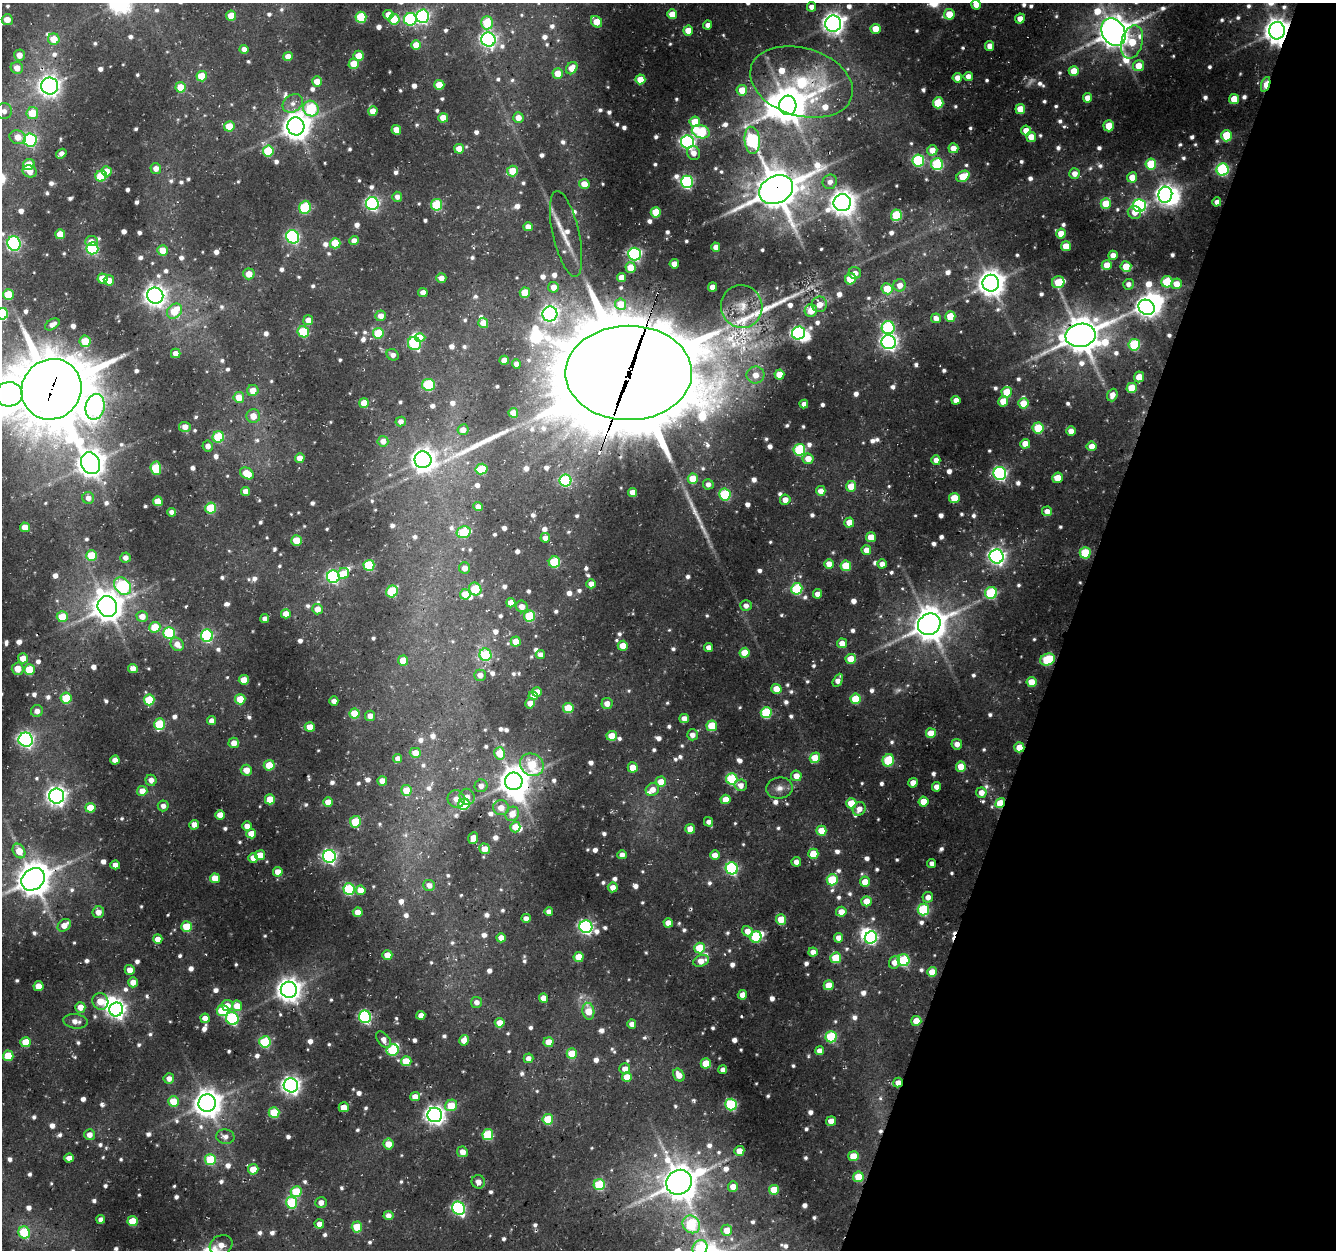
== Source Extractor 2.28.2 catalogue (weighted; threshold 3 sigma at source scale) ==
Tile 8 of 4 x 4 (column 4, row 2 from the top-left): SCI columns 4033-5366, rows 2819-4066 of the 5390 x 5589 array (HDU 1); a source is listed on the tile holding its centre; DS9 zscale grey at full resolution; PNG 1338 x 1252 px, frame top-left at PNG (2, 3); each listed source drawn as its Kron ellipse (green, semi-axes under 4 px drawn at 4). Shown black and unused: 20% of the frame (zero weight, under 3 of 4 exposures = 4% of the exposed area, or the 3 px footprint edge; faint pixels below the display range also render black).
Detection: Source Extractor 2.28.2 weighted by HDU 2 'WHT'; one run over the whole footprint, this tile lists its part. Background 0.0431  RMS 0.0049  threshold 0.0219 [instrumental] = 3 sigma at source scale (4.5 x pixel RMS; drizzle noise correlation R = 1.50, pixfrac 1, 0.0396/0.0396 arcsec/px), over >= 5 px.
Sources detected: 1119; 14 too faint to see at this stretch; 9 inside a brighter object's white glare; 7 cosmic-ray / hot-pixel residue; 3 long thin detections or spike segments (spike, bleed or trail) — neither listed nor drawn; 12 inside a brighter listed object's ellipse — not listed separately; of the other 1074, all 500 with FLUX_AUTO >= 3.55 (the completeness limit of this list) listed and drawn (574 fainter detections not listed), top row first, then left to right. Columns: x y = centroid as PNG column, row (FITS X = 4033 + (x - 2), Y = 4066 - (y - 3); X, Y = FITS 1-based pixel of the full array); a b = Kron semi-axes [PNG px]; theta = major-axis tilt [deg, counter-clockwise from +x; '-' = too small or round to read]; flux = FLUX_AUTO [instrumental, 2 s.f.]
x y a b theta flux
976 5 5 4 - 5.9
812 7 5 4 - 4.4
672 14 5 5 - 8.8
949 14 5 5 - 13
388 15 5 5 - 7
231 16 5 5 - 13
423 16 7 6 - 130
361 17 5 5 - 35
1020 18 5 4 - 6
394 19 5 5 - 23
410 19 6 6 - 76
7 20 5 5 - 8.9
596 22 6 5 - 13
487 23 6 6 - 27
833 24 8 8 - 450
708 25 4 4 - 4.2
875 29 5 5 - 11
688 30 5 5 - 9.7
1277 31 9 8 - 760
1113 32 14 11 -61 1300
54 39 6 5 - 12
488 40 7 7 - 190
1132 42 17 10 75 19
416 45 5 5 - 10
990 46 5 4 - 5.5
244 49 4 4 - 4
19 55 5 5 - 6.5
288 56 5 4 - 5.8
358 56 5 5 - 13
354 64 5 5 - 13
1138 66 5 5 - 10
17 68 6 6 - 7.3
572 68 6 5 - 7.6
1074 71 5 5 - 11
558 73 5 5 - 11
202 76 5 5 - 15
968 76 4 4 - 4.7
957 78 4 4 - 5.7
640 79 5 5 - 11
317 81 5 5 - 8.6
801 82 53 34 -17 97
1266 84 8 4 71 21
439 85 5 5 - 12
50 86 8 8 - 410
181 87 5 5 - 14
742 90 5 5 - 10
1087 98 5 4 - 6.7
1234 99 5 5 - 13
293 103 11 8 34 4
938 103 5 5 - 32
788 105 10 8 -86 1400
311 109 8 7 - 47
1020 109 5 5 - 12
4 111 8 8 - 3.8
373 111 5 4 - 7.8
32 113 6 6 - 17
443 118 5 5 - 10
518 118 5 5 - 6.1
695 122 5 5 - 17
229 126 5 5 - 15
296 126 9 8 - 840
1109 126 5 5 - 14
396 130 5 4 - 7.9
1026 131 5 5 - 8.3
701 132 9 6 -17 44
1226 136 6 5 - 28
18 137 8 7 - 7.9
1031 137 5 5 - 8.8
30 140 6 6 - 92
752 140 13 7 -85 98
687 142 6 6 - 150
953 148 5 5 - 8
459 149 5 5 - 8.9
932 150 5 5 - 7.8
268 151 5 5 - 31
694 153 7 6 - 3.9
61 154 6 4 36 3.9
918 160 6 6 - 57
29 164 6 5 - 14
937 164 6 6 - 52
1151 164 5 5 - 28
156 168 5 5 - 4.9
1223 170 6 6 - 83
30 171 7 6 - 6.4
107 171 5 5 - 8.7
512 171 5 5 - 14
1075 173 5 5 - 5.1
101 176 5 5 - 25
963 176 7 5 32 15
1132 177 5 5 - 8.9
687 182 6 6 - 100
830 182 7 7 - 3.7
584 184 5 5 - 8.1
776 190 18 13 27 2100
1165 195 8 7 - 350
397 197 5 5 - 3.6
1217 202 4 4 - 3.7
372 203 6 6 - 140
842 203 9 8 - 650
1106 204 5 5 - 17
437 205 6 5 - 41
1139 206 6 6 - 100
305 207 7 5 73 48
656 212 5 5 - 21
1134 212 7 6 - 5.9
896 215 6 5 - 35
528 227 4 4 - 5.4
60 234 5 5 - 14
566 234 44 13 -77 10
1061 234 5 5 - 11
293 237 7 6 - 100
91 241 6 5 - 3.9
354 241 5 4 - 4.9
14 243 7 6 - 110
335 243 5 5 - 20
1066 246 5 5 - 12
716 247 4 4 - 4.6
92 248 6 6 - 67
163 250 5 5 - 10
635 254 6 6 - 120
1113 255 5 4 - 5.1
674 264 4 4 - 5.5
1107 265 5 5 - 9
630 267 5 5 - 13
1126 267 5 5 - 14
855 273 6 6 - 3.8
249 274 5 5 - 8
622 277 4 4 - 8
102 278 5 5 - 11
441 278 5 5 - 4.7
850 279 6 5 - 20
109 280 5 5 - 7.1
1058 282 6 6 - 18
1167 282 6 5 - 33
991 283 8 8 - 760
1128 284 5 5 - 3.6
1176 284 5 5 - 7.9
900 285 6 6 - 6.3
553 287 5 5 - 6.1
713 287 4 4 - 6.1
887 289 5 5 - 15
423 292 4 4 - 4.5
525 293 5 5 - 18
8 294 5 5 - 20
155 296 8 8 - 410
620 304 5 5 - 10
819 304 8 7 - 7.2
742 306 21 20 - 15
1146 307 8 7 - 350
175 311 8 7 - 17
811 311 6 6 - 10
2 314 6 6 - 50
550 314 7 7 - 220
381 316 5 5 - 5.3
950 316 5 5 - 17
936 318 5 5 - 4.1
308 320 5 5 - 6.6
483 323 5 5 - 7.8
52 324 8 5 33 3.6
888 328 6 6 - 75
303 332 6 5 - 30
378 333 5 5 - 24
798 333 7 6 - 140
1080 335 15 11 9 1700
420 337 5 4 - 7.3
85 341 6 5 - 19
889 342 7 7 - 220
414 344 7 6 - 49
1134 345 6 5 - 49
176 353 5 4 - 5
393 355 6 5 - 3.5
504 360 4 4 - 7.6
516 364 5 4 - 3.8
629 373 63 47 0 16000
779 374 5 5 - 11
755 375 9 8 - 6.6
1139 377 5 5 - 10
428 385 6 6 - 46
1132 388 5 5 - 18
51 389 31 29 50 4900
253 390 6 5 - 8.2
1007 392 5 5 - 19
9 394 13 12 - 260
1112 395 6 5 - 4.2
239 397 5 5 - 12
956 400 4 4 - 4.7
1003 401 5 5 - 10
364 403 5 5 - 11
1023 403 5 5 - 12
804 404 4 4 - 3.9
95 407 13 9 77 140
513 413 5 5 - 9
253 416 7 7 - 7.8
401 421 5 5 - 3.7
185 427 6 5 - 5.6
1038 428 5 5 - 24
463 430 5 5 - 5.2
1071 431 5 4 - 5.5
218 437 6 5 - 36
383 441 5 5 - 5
1025 444 5 5 - 8.7
208 446 5 5 - 3.6
1092 446 5 5 - 7.4
799 450 6 6 - 56
300 458 5 4 - 6.2
808 459 5 5 - 8.5
423 460 8 8 - 520
936 460 5 4 - 3.9
91 463 11 9 -64 820
156 468 6 5 - 33
481 469 6 5 - 24
247 473 7 5 -29 15
1000 473 6 6 - 130
1057 478 5 5 - 10
693 479 5 5 - 16
565 480 6 6 - 67
708 484 5 5 - 3.8
851 486 5 5 - 12
246 491 4 4 - 5.3
821 491 5 5 - 6.3
633 492 4 4 - 5.8
725 494 6 5 - 52
88 498 6 6 - 4.2
954 498 5 5 - 17
785 500 5 5 - 5.3
158 501 5 5 - 12
478 507 5 4 - 3.9
211 508 5 5 - 28
1047 511 5 5 - 5.4
172 512 4 4 - 3.6
849 522 5 5 - 8.1
25 527 5 5 - 7.4
464 532 7 5 15 31
871 537 5 5 - 11
545 538 5 4 - 4.4
296 540 5 5 - 14
866 550 5 4 - 5.8
1085 553 5 5 - 39
92 556 5 5 - 23
997 556 7 7 - 250
125 558 5 5 - 4
554 562 5 5 - 37
829 564 5 4 - 6.3
882 564 4 4 - 4.7
369 565 5 5 - 40
846 566 5 5 - 24
465 568 5 5 - 5.4
343 573 5 5 - 11
333 577 6 6 - 110
591 584 5 4 - 4.5
123 586 9 7 -49 78
475 589 7 6 - 33
797 589 6 5 - 54
392 591 6 5 - 36
991 593 6 6 - 52
465 594 5 5 - 10
817 594 4 4 - 5
511 603 4 4 - 7.6
107 606 10 9 - 1000
522 606 6 5 - 5.4
746 606 6 5 - 3.9
318 609 5 5 - 6.8
286 614 5 4 - 7.4
142 616 5 5 - 6.6
530 616 5 5 - 36
62 617 5 5 - 16
265 619 4 4 - 3.8
929 624 12 10 34 1500
155 627 6 5 - 19
169 633 6 6 - 53
207 636 6 6 - 80
516 641 5 5 - 9.9
842 643 5 5 - 5.8
177 644 7 6 - 6.3
623 646 5 5 - 8.8
708 647 4 4 - 4.2
745 653 5 5 - 14
485 655 6 6 - 42
540 655 4 4 - 4
23 658 5 5 - 8.2
851 659 5 5 - 13
1048 659 7 5 20 43
403 661 5 5 - 11
133 668 5 4 - 6
18 669 6 6 - 8.7
29 670 5 5 - 27
480 675 6 5 - 4.4
244 680 5 5 - 9.8
838 680 7 4 61 4.5
1031 682 5 5 - 12
776 689 5 5 - 8.4
537 692 5 5 - 8.6
533 696 4 4 - 4.4
66 698 5 5 - 19
240 699 5 5 - 14
856 699 5 5 - 25
149 700 5 5 - 30
334 701 4 4 - 4.1
530 703 5 4 - 5.6
607 704 5 5 - 5.1
568 708 5 5 - 18
37 711 6 6 - 4.3
355 713 5 5 - 18
766 713 5 5 - 40
370 716 5 5 - 4.9
684 718 5 4 - 4.9
212 721 4 4 - 4.8
160 724 6 5 - 35
712 726 5 5 - 23
310 727 5 5 - 11
931 733 5 5 - 9.8
692 735 5 5 - 4.2
612 736 5 5 - 14
26 740 7 7 - 200
234 743 5 5 - 5.9
957 744 5 5 - 4.2
1019 747 5 5 - 13
415 753 5 5 - 9.6
500 753 6 5 - 16
815 758 5 5 - 16
398 759 4 4 - 4.5
115 760 4 4 - 5.4
888 760 6 5 - 36
269 765 5 5 - 16
532 765 12 11 - 34
633 767 5 5 - 9.2
961 767 5 5 - 14
246 770 5 5 - 7.2
796 776 5 5 - 6.9
732 779 6 5 - 56
151 780 5 5 - 4.5
382 781 5 4 - 7
514 781 9 8 - 1100
661 782 5 5 - 10
913 783 5 4 - 7.8
741 785 6 5 - 4.6
481 786 6 6 - 4.5
937 787 4 4 - 6.2
779 788 13 10 7 4.6
652 789 7 6 - 6.1
406 790 5 5 - 14
142 791 5 5 - 7.6
981 793 5 5 - 6.3
57 796 7 7 - 330
467 797 8 7 - 4.9
270 799 5 5 - 15
456 799 9 8 - 5.1
725 799 5 5 - 8.9
328 802 5 5 - 8.9
923 802 5 5 - 13
851 803 5 5 - 18
1000 803 5 4 - 20
464 804 6 5 - 27
163 806 5 5 - 3.7
90 808 5 5 - 13
501 808 8 7 - 6.3
859 809 7 6 - 4.9
512 814 7 6 - 8.2
220 815 5 4 - 7.1
355 822 6 5 - 25
708 822 5 4 - 3.7
194 825 5 5 - 5.9
247 826 4 4 - 5.2
515 827 5 5 - 9.1
690 829 5 4 - 7.5
821 831 5 5 - 12
251 834 5 5 - 9.2
473 838 6 5 - 9.5
484 849 5 5 - 7.9
19 851 8 6 -60 11
813 854 5 5 - 15
260 855 5 5 - 11
622 855 4 4 - 4.4
715 855 5 4 - 6.5
329 856 6 6 - 150
253 858 5 4 - 5.9
796 862 4 4 - 3.8
932 863 4 4 - 3.7
115 865 5 4 - 5
732 868 6 6 - 92
278 872 5 4 - 8.8
215 878 5 5 - 11
33 879 13 10 37 1400
832 880 6 5 - 31
865 882 5 5 - 8.7
429 885 6 5 - 4.5
613 887 5 5 - 5.1
349 889 6 5 - 58
360 890 5 5 - 6.9
928 897 5 5 - 4.9
867 901 5 5 - 11
923 910 6 5 - 51
98 912 6 5 - 6
358 912 5 4 - 7.6
549 912 4 4 - 3.9
841 912 5 5 - 7
526 918 5 4 - 3.9
781 919 5 5 - 16
668 923 5 4 - 7.6
64 925 7 5 39 7.2
187 927 5 5 - 22
586 927 6 6 - 140
747 931 6 5 - 6.1
756 937 6 5 - 38
871 937 6 6 - 93
501 938 5 4 - 6.3
839 938 5 4 - 5.6
158 939 4 4 - 6.4
700 948 5 5 - 22
813 952 5 4 - 5
387 955 5 5 - 9.6
579 957 5 5 - 12
836 958 5 5 - 25
904 960 6 6 - 50
701 961 8 5 19 7
894 962 6 5 - 5.4
130 970 5 5 - 6.2
932 972 5 5 - 10
133 982 5 5 - 6.2
829 985 5 5 - 12
38 986 5 5 - 9.7
289 990 8 8 - 600
742 995 5 4 - 6.5
543 998 4 4 - 7.3
100 1001 8 8 - 12
477 1002 5 5 - 3.7
227 1005 6 5 - 6.2
237 1006 5 5 - 9.7
80 1007 5 5 - 7.1
116 1009 7 6 - 280
223 1011 6 5 - 28
588 1011 8 6 -79 12
421 1015 4 4 - 4.9
365 1017 6 6 - 98
205 1018 5 4 - 6
232 1019 6 6 - 71
75 1021 12 7 -7 4.7
916 1021 5 5 - 11
500 1023 5 5 - 7.5
632 1024 4 4 - 3.9
831 1037 5 5 - 46
384 1040 9 6 -52 4.7
464 1040 5 5 - 7.2
26 1042 5 5 - 18
265 1042 5 5 - 48
549 1042 5 5 - 9.2
393 1050 6 6 - 39
819 1051 4 4 - 4.4
572 1054 5 5 - 19
8 1056 5 5 - 22
528 1058 5 5 - 4.6
406 1061 5 5 - 18
706 1063 5 5 - 17
625 1069 5 5 - 4.8
723 1070 4 4 - 4.2
679 1075 7 5 -56 7
627 1077 5 5 - 9.6
169 1078 5 5 - 4.5
898 1083 5 4 - 5.3
291 1085 7 7 - 290
415 1097 5 4 - 6.1
173 1101 5 5 - 15
207 1103 9 8 - 870
731 1104 6 5 - 70
451 1105 6 5 - 16
344 1107 5 5 - 10
274 1113 5 5 - 27
435 1115 7 7 - 350
548 1119 5 5 - 29
831 1121 5 5 - 6.5
89 1135 5 5 - 5.5
488 1135 5 5 - 39
225 1137 9 7 -9 3.7
388 1144 5 5 - 9.7
739 1151 5 5 - 7.3
462 1152 5 5 - 5.6
853 1156 5 5 - 12
69 1158 5 4 - 5.4
210 1160 5 5 - 33
253 1169 5 5 - 10
858 1177 5 5 - 18
478 1182 7 6 - 4.4
679 1182 13 12 - 1600
599 1185 5 5 - 41
733 1186 5 5 - 6.4
774 1190 5 5 - 16
296 1192 5 5 - 29
321 1202 6 5 - 4.2
292 1203 6 5 - 41
459 1208 7 6 - 110
388 1216 5 4 - 4.3
101 1219 4 4 - 4
133 1221 5 5 - 20
319 1224 5 4 - 5
691 1224 9 8 - 44
357 1227 5 5 - 19
727 1230 5 5 - 9.6
24 1232 6 5 - 33
221 1245 12 9 29 7
700 1248 8 7 - 43
Overlapping masked pixels (flux is a lower limit): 16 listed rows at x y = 1277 31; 1113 32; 801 82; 1266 84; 50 86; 776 190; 1080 335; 629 373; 51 389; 1048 659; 1019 747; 514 781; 1000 803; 33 879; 365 1017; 898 1083
Isophote crosses this tile's border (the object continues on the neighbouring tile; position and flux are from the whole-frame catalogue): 11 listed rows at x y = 976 5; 7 20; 833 24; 1113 32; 4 111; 2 314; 51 389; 9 394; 33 879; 221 1245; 700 1248